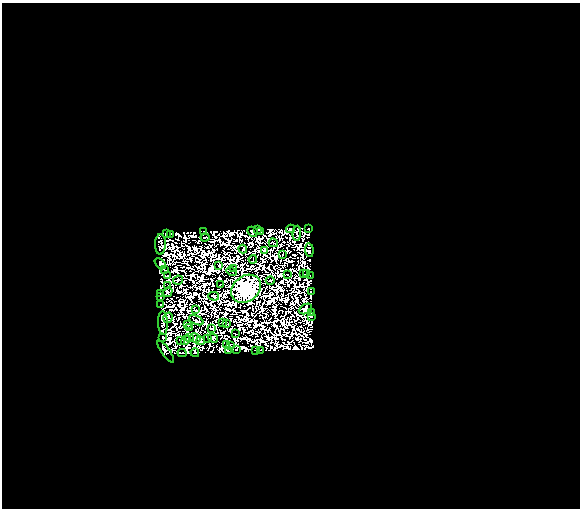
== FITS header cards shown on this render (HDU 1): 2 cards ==
NAXIS1  =                  578
NAXIS2  =                  506

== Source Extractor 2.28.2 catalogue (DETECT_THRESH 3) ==
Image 578 x 506 px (HDU 1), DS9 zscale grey, 1 PNG px = 1 image px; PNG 582 x 510 px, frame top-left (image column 1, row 506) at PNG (2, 3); each listed source drawn as its Kron ellipse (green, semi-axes under 4 px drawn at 4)
Background 0.0289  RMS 4.3e-06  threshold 1.28e-05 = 3 sigma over >= 5 px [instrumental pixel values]
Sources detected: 186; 118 with non-positive FLUX_AUTO (blend fragments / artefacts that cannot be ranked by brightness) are neither listed nor drawn; the other 68 listed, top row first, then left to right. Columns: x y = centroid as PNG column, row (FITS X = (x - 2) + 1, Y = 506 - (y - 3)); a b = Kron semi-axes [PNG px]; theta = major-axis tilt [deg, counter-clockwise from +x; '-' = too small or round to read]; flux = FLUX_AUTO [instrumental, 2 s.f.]
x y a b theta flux
291 229 4 4 - 1.5
309 229 3 3 - 1.5
258 230 4 2 - 0.56
204 232 3 2 - 0.46
252 232 5 4 - 1.2
260 232 3 2 - 0.089
167 233 2 2 - 0.061
297 233 8 3 87 1.1
171 234 2 2 - 0.23
205 237 4 2 - 0.33
273 243 5 2 - 0.66
160 244 10 5 89 0.3
243 249 4 2 - 0.0078
264 250 4 2 - 0.46
309 250 7 4 -83 2.6
283 254 2 2 - 0.33
253 259 4 2 - 0.13
160 264 6 4 -44 1.3
219 265 3 2 - 0.17
234 268 3 2 - 0.039
165 269 3 2 - 0.36
231 271 5 2 - 0.094
306 273 2 2 - 0.14
303 274 2 2 - 0.57
168 275 3 2 - 0.16
287 275 3 2 - 0.29
310 276 3 2 - 0.38
178 280 5 2 - 0.57
270 280 4 2 - 0.92
221 284 3 2 - 0.11
168 285 2 2 - 0.036
246 289 16 12 39 860
311 291 2 2 - 0.58
168 292 5 4 - 1.2
160 293 3 3 - 0.52
160 296 4 2 - 0.031
214 296 5 3 - 0.096
160 305 3 3 - 1.6
195 309 4 2 - 0.032
305 309 7 5 26 4.3
312 313 3 2 - 1.1
312 316 2 2 - 0.18
168 318 5 5 - 1.8
196 320 8 3 -26 0.59
223 322 3 2 - 0.28
163 323 12 5 -87 4.5
226 324 4 4 - 0.14
187 325 2 2 - 0.26
190 327 3 2 - 0.038
211 329 4 2 - 0.47
236 334 4 2 - 0.51
190 337 2 2 - 0.22
163 338 3 2 - 0.71
195 338 6 3 -30 0.44
208 338 2 2 - 0.41
213 338 5 3 - 0.051
180 340 2 2 - 0.29
185 340 5 3 - 0.068
200 341 4 4 - 0.34
226 344 3 2 - 0.67
231 345 3 2 - 0.27
237 349 3 2 - 0.31
228 350 3 3 - 0.66
261 350 3 2 - 0.74
166 351 13 3 -55 3.6
255 351 2 2 - 0.064
182 353 4 2 - 1.4
195 353 4 3 - 0.062
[118 non-positive-flux detections neither listed nor drawn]